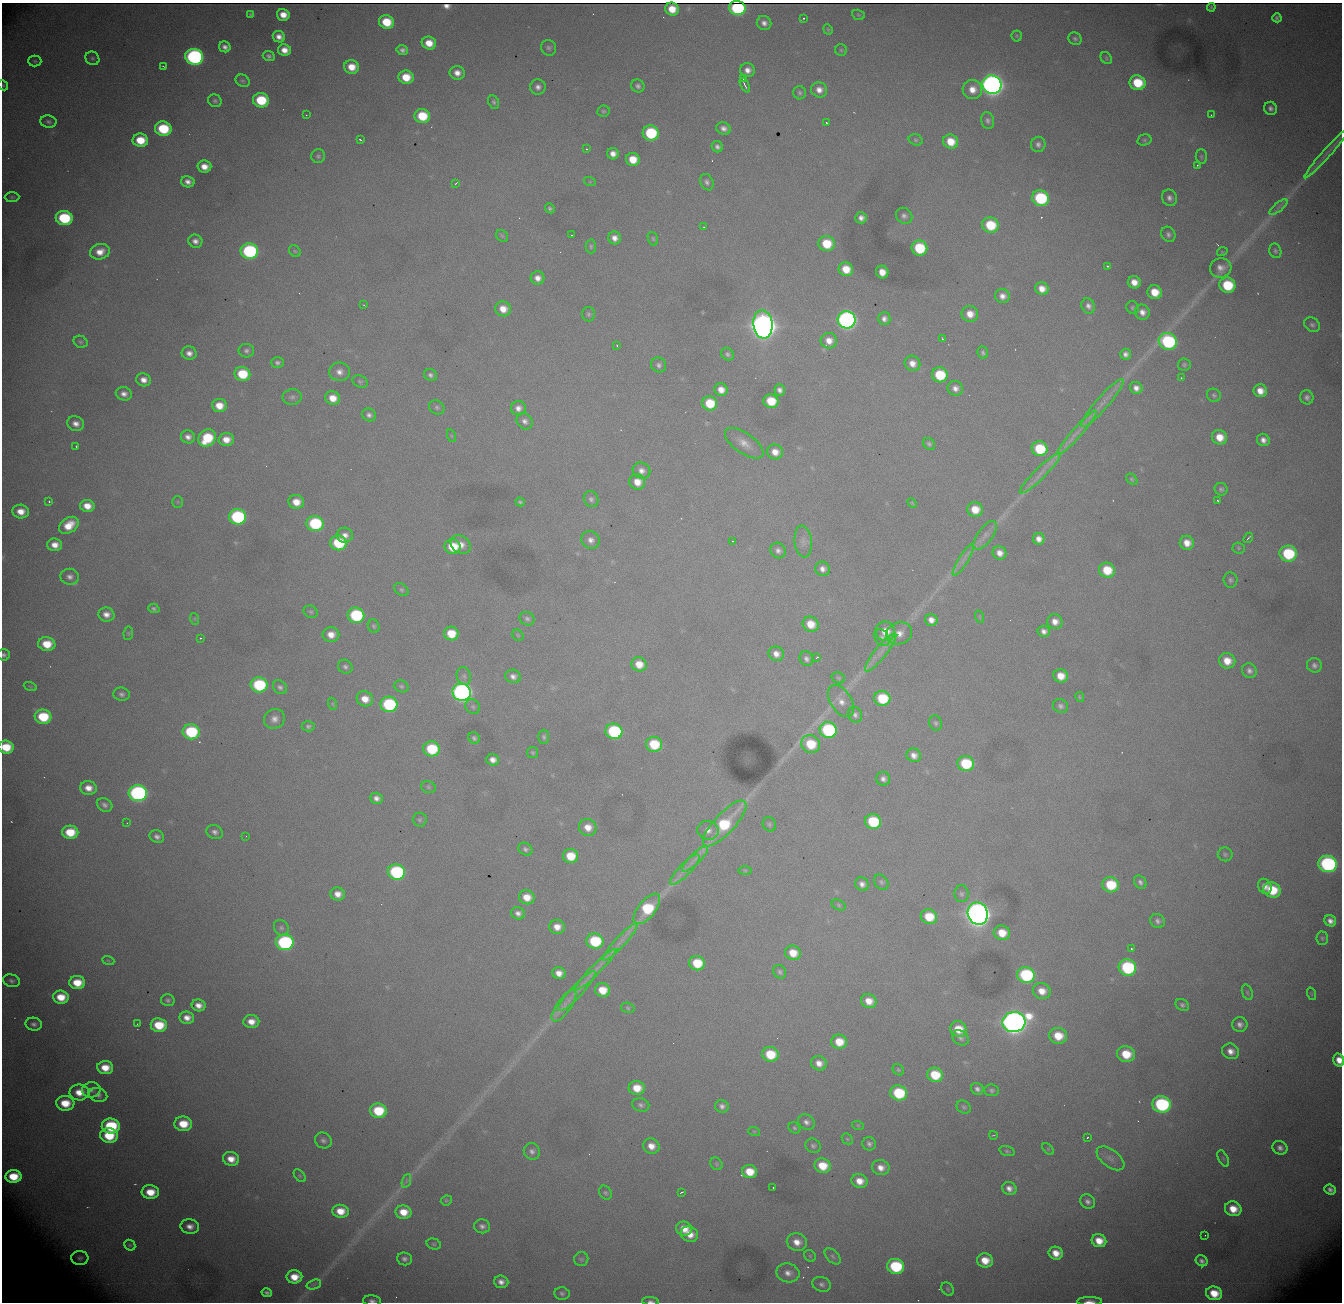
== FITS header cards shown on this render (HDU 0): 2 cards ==
NAXIS1  = 1340
NAXIS2  = 1300

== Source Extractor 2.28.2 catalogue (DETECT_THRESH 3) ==
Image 1340 x 1300 px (HDU 0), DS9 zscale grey, 1 PNG px = 1 image px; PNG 1344 x 1304 px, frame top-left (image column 1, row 1300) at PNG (2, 3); each listed source drawn as its Kron ellipse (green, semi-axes under 4 px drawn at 4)
Background 3350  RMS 35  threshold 104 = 3 sigma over >= 5 px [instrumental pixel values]
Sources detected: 452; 1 with non-positive FLUX_AUTO (blend fragments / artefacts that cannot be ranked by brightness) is neither listed nor drawn; the other 451 listed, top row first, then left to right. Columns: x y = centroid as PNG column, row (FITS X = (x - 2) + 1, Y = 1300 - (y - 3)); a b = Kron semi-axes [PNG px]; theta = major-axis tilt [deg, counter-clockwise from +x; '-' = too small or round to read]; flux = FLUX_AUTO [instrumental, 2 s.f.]
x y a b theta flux
1211 7 4 3 - 1.5e+03
737 8 8 7 - 2.9e+05
672 9 7 6 - 3.5e+04
251 14 3 3 - 3.1e+03
283 15 6 6 - 2.9e+04
858 15 6 5 - 3.3e+03
803 18 3 2 - 3.5e+03
1277 18 4 4 - 6.2e+03
386 22 7 6 - 7.6e+04
764 23 7 6 - 1.2e+04
828 29 5 4 - 3.0e+03
1017 36 5 5 - 3.4e+03
279 37 6 5 - 1.6e+04
1075 39 7 6 - 5.7e+03
429 43 7 6 - 4.0e+04
225 47 6 5 - 1.2e+04
549 48 8 7 - 6.8e+03
284 50 6 5 - 2.4e+04
402 50 6 5 - 8.9e+03
841 50 6 5 - 3.8e+03
269 56 6 5 - 6.1e+03
194 57 9 8 - 7.2e+05
92 58 7 6 - 5.1e+03
1106 58 6 5 - 3.6e+03
35 61 6 5 - 4.1e+03
163 66 3 2 - 2.1e+03
351 67 7 6 - 3.9e+04
748 70 7 7 - 1.6e+04
457 73 7 7 - 2.0e+04
406 77 7 7 - 5.6e+04
743 78 3 2 - 1.9e+03
243 81 7 5 -29 4.8e+03
1137 83 8 7 - 9.9e+04
3 85 6 4 -46 3.1e+03
745 85 8 3 -63 5.0e+03
992 85 10 9 - 2.4e+06
638 86 7 6 - 8.3e+03
538 87 8 7 - 1.2e+04
819 90 8 7 - 1.9e+04
972 90 10 9 - 3.2e+04
800 93 6 6 - 5.6e+03
261 100 8 7 - 1.2e+05
215 101 7 6 - 5.8e+03
494 102 7 5 -66 5.2e+03
1270 108 7 6 - 9.7e+03
603 111 6 5 - 4.4e+03
306 115 3 2 - 1.9e+03
1211 115 2 2 - 1.2e+03
422 116 8 7 - 8.9e+04
988 120 8 6 -76 7.2e+03
48 122 8 6 -9 6.5e+03
826 122 3 2 - 2.3e+03
724 128 7 6 - 1.2e+04
163 129 8 7 - 1.4e+05
651 133 8 7 - 1.8e+05
140 140 8 6 -9 6.5e+04
360 140 4 2 - 2.9e+03
916 140 7 5 -16 4.3e+03
1144 140 7 5 15 4.3e+03
951 142 8 7 - 5.1e+04
1038 144 7 7 - 9.5e+03
717 147 6 5 - 7.9e+03
586 149 3 3 - 4.9e+03
1327 153 33 4 48 2.3e+04
613 154 6 5 - 1.7e+04
318 156 7 7 - 5.7e+03
1201 157 7 5 -87 5.0e+03
633 159 7 6 - 4.9e+04
1197 165 3 3 - 2.7e+03
204 167 7 6 - 2.7e+04
188 182 7 5 -13 1.4e+04
590 182 6 4 -18 3.1e+03
707 182 8 6 -66 8.2e+03
456 183 3 2 - 2.0e+03
12 197 7 5 0 4.8e+03
1040 198 8 8 - 2.3e+05
1169 198 8 7 - 1.1e+04
1278 207 11 3 40 7.0e+03
550 208 5 4 - 5.2e+03
904 216 9 7 -41 9.5e+03
64 218 8 7 - 2.0e+05
861 218 6 5 - 1.3e+04
990 225 8 7 - 1.0e+05
704 227 2 2 - 1.8e+03
1168 234 8 6 -60 8.0e+03
571 235 2 2 - 1.5e+03
502 236 6 5 - 3.7e+03
615 238 6 6 - 1.6e+04
653 239 7 5 -72 3.6e+03
195 241 7 6 - 1.2e+04
827 244 8 7 - 8.0e+04
591 246 7 5 -89 4.5e+03
919 248 8 7 - 1.4e+05
249 251 8 8 - 3.9e+05
295 251 6 5 - 3.9e+03
1275 251 7 6 - 5.6e+03
100 252 10 7 14 3.0e+04
1222 252 5 3 - 1.9e+03
1107 266 3 3 - 5.5e+03
1221 268 11 9 13 2.0e+04
846 269 7 6 - 4.6e+04
882 272 6 6 - 2.9e+04
538 278 7 6 - 1.7e+04
1134 282 6 6 - 2.5e+04
1227 285 8 7 - 1.3e+05
1042 289 7 6 - 2.6e+04
1155 292 7 7 - 5.1e+04
1002 296 7 7 - 1.6e+04
364 305 3 2 - 1.8e+03
1088 306 8 6 -63 1.1e+04
1133 308 7 6 - 4.8e+03
503 309 8 7 - 3.1e+04
1142 312 8 7 - 1.6e+04
588 314 7 6 - 6.1e+03
970 314 8 8 - 2.9e+04
884 319 6 6 - 1.1e+04
847 320 9 8 - 1.2e+06
763 324 14 9 -82 4.5e+06
1312 325 8 6 -38 7.4e+03
942 338 3 2 - 2.0e+03
829 341 8 8 - 2.4e+04
1168 341 9 8 - 3.3e+05
81 342 7 5 -28 5.3e+03
617 345 4 3 - 1.8e+03
246 351 8 7 - 7.7e+03
189 353 7 6 - 1.5e+04
983 353 6 5 - 5.1e+03
727 354 7 5 -45 6.2e+03
1126 354 5 5 - 1.0e+04
277 363 6 5 - 6.6e+03
912 363 8 7 - 2.2e+04
659 365 8 7 - 8.4e+03
1184 365 6 6 - 4.8e+03
339 372 10 9 - 1.8e+04
242 374 8 7 - 9.4e+04
430 375 7 6 - 7.3e+03
940 375 8 7 - 1.2e+05
1181 378 3 3 - 2.7e+03
144 380 7 6 - 1.9e+04
360 381 8 5 -25 5.1e+03
955 388 8 7 - 1.4e+04
1136 388 6 6 - 1.4e+04
721 390 6 6 - 2.4e+04
780 390 5 5 - 9.8e+03
1260 391 7 6 - 2.6e+04
124 394 8 6 -14 1.4e+04
1214 395 7 6 - 5.6e+03
292 397 9 7 9 8.8e+03
1307 397 7 6 - 8.9e+03
333 398 7 7 - 3.4e+04
771 401 7 7 - 7.2e+04
710 403 7 7 - 8.2e+04
1102 403 31 6 49 3.2e+04
219 406 7 6 - 3.8e+04
437 407 8 6 -30 6.7e+03
518 408 7 7 - 1.4e+04
369 415 7 6 - 8.9e+03
525 421 9 7 -48 1.1e+04
76 424 8 7 - 1.6e+04
1077 432 29 4 48 2.7e+04
452 436 6 4 -70 3.1e+03
188 437 7 6 - 1.3e+04
1220 437 8 7 - 4.1e+04
207 438 9 8 - 1.2e+05
226 439 8 6 2 2.9e+04
1263 440 6 6 - 1.4e+04
744 443 22 10 -35 3.1e+04
929 444 6 5 - 5.8e+03
76 447 3 2 - 2.2e+03
1040 449 8 7 - 1.2e+05
775 452 8 7 - 2.5e+04
641 471 9 8 - 1.6e+04
1040 473 28 5 44 2.8e+04
1132 479 6 4 -45 4.3e+03
637 482 8 7 - 3.1e+04
1221 489 6 6 - 5.8e+03
591 499 8 7 - 7.9e+03
1217 500 3 2 - 2.0e+03
49 501 3 2 - 6.6e+03
178 502 6 5 - 3.5e+03
296 502 8 7 - 3.5e+04
520 502 4 4 - 4.3e+03
912 503 5 3 - 2.4e+03
87 506 7 6 - 3.1e+04
975 509 8 7 - 4.2e+04
21 511 8 7 - 3.0e+04
238 517 8 7 - 3.4e+05
315 523 8 7 - 2.3e+05
69 525 10 7 34 4.7e+04
345 535 8 7 - 1.6e+04
985 535 17 7 54 1.8e+04
1248 538 5 2 - 3.3e+03
1039 539 6 6 - 1.6e+04
591 540 9 8 - 1.5e+04
733 541 3 2 - 4.3e+03
803 541 16 8 -84 1.6e+04
338 543 8 7 - 1.4e+05
1187 543 7 7 - 2.8e+04
55 545 7 6 - 2.5e+04
461 545 11 8 -33 2.5e+04
453 547 8 7 - 7.9e+04
1239 548 6 5 - 3.9e+03
778 550 8 7 - 1.0e+04
1000 553 7 6 - 1.9e+04
1288 554 8 8 - 1.8e+05
963 560 18 5 58 1.6e+04
822 569 7 7 - 1.4e+04
1107 570 8 7 - 7.1e+04
70 577 9 8 - 1.3e+04
1230 580 7 7 - 6.5e+03
401 590 8 5 -37 5.4e+03
154 608 6 4 -17 5.5e+03
311 612 7 5 -29 4.6e+03
106 614 8 7 - 1.8e+04
356 615 8 7 - 2.3e+05
980 617 6 4 -72 3.1e+03
195 619 6 4 -71 3.0e+03
527 619 8 6 -31 6.8e+03
931 620 6 5 - 1.8e+04
1055 622 7 7 - 2.0e+04
811 624 8 7 - 4.4e+04
374 626 7 5 -68 4.4e+03
885 631 10 9 - 4.1e+04
1044 631 6 5 - 1.2e+04
128 633 7 5 83 3.3e+03
899 633 13 11 20 2.5e+04
451 634 7 7 - 6.0e+04
331 635 8 7 - 2.7e+04
518 635 6 5 - 3.5e+03
200 638 2 2 - 1.8e+03
882 638 9 6 -54 9.5e+03
47 644 8 7 - 6.1e+04
881 652 24 6 52 2.5e+04
776 654 8 7 - 1.8e+04
4 655 6 6 - 6.4e+03
816 657 4 2 - 2.8e+03
806 659 7 6 - 8.6e+03
1227 661 8 7 - 3.8e+04
639 664 8 7 - 3.6e+04
1314 665 7 7 - 9.4e+03
345 667 7 6 - 7.2e+03
1249 671 8 7 - 9.6e+03
464 676 9 7 -73 8.7e+03
513 676 8 6 -13 1.2e+04
1061 676 7 6 - 3.5e+04
838 678 7 5 -21 4.0e+03
259 685 8 7 - 2.1e+05
30 686 7 4 -19 3.4e+03
401 686 7 6 - 4.9e+03
280 687 8 6 -42 7.7e+03
462 692 9 8 - 1.3e+06
122 694 8 6 -7 7.5e+03
1080 697 5 3 - 2.9e+03
882 698 8 7 - 1.1e+05
365 699 8 7 - 3.1e+04
841 701 18 10 -58 2.6e+04
333 704 6 4 -71 3.2e+03
389 704 8 7 - 2.7e+05
1060 706 8 7 - 7.5e+03
473 707 8 6 -43 6.5e+03
855 715 8 7 - 9.4e+03
43 717 8 7 - 1.2e+05
274 719 10 9 - 1.8e+04
935 723 8 6 -73 5.8e+03
308 726 6 5 - 5.7e+03
828 730 8 8 - 2.9e+05
614 731 8 7 - 2.8e+05
191 732 8 7 - 2.0e+05
544 737 7 5 88 5.4e+03
474 738 6 5 - 6.3e+03
654 744 8 7 - 1.0e+05
811 744 9 8 - 9.0e+04
6 747 7 6 - 7.0e+04
432 749 8 7 - 1.4e+05
533 753 5 5 - 3.8e+03
914 755 7 6 - 1.5e+04
493 760 6 5 - 1.6e+04
966 764 8 7 - 1.4e+05
883 779 7 7 - 1.0e+04
428 787 7 5 -17 5.2e+03
88 788 8 7 - 2.5e+04
138 793 9 8 - 7.2e+05
376 798 6 5 - 1.2e+04
105 805 8 6 -29 9.1e+03
420 820 7 7 - 5.4e+03
873 822 8 7 - 1.5e+05
127 823 2 2 - 1.2e+03
725 823 30 10 47 1.8e+05
769 824 7 6 - 5.6e+03
588 827 9 8 - 3.0e+04
708 830 11 9 -15 1.9e+04
70 832 8 6 -3 7.3e+04
215 832 8 6 -26 9.8e+03
246 836 2 2 - 1.3e+03
157 837 7 6 - 9.8e+03
525 849 7 6 - 7.0e+03
1225 854 7 7 - 5.5e+03
570 856 7 7 - 6.4e+04
695 859 17 5 44 1.9e+04
1328 864 9 8 - 5.5e+05
685 870 20 6 46 2.3e+04
745 870 6 4 0 3.6e+03
396 872 9 7 -12 3.3e+05
881 882 8 6 -50 6.6e+03
1140 882 7 5 -49 8.0e+03
862 884 7 6 - 1.3e+04
1111 885 8 7 - 1.1e+05
1265 886 8 6 -64 1.6e+04
1272 890 9 7 -25 9.5e+04
338 894 7 6 - 2.2e+04
961 894 8 7 - 6.5e+03
527 897 8 7 - 3.7e+04
839 905 7 5 -28 4.2e+03
647 909 18 8 51 1.6e+05
518 913 7 6 - 1.1e+04
978 914 11 10 - 3.7e+06
929 917 8 7 - 7.3e+04
1158 921 7 6 - 8.9e+03
1330 921 6 5 - 1.4e+04
557 927 7 7 - 2.6e+04
281 928 8 7 - 7.1e+03
1002 933 8 7 - 4.9e+04
1322 938 6 6 - 4.9e+03
595 941 8 7 - 1.6e+05
285 942 9 8 - 4.4e+05
620 942 25 5 47 2.5e+04
1131 948 3 2 - 3.2e+03
793 953 8 7 - 4.3e+04
108 960 6 3 -20 2.6e+03
697 963 8 7 - 8.3e+04
1127 967 9 8 - 2.8e+05
595 970 29 5 45 2.8e+04
780 972 7 6 - 6.0e+03
559 973 6 6 - 2.2e+04
1026 975 9 8 - 2.7e+05
11 981 8 6 -14 7.5e+03
77 983 8 6 -4 5.4e+04
602 990 7 6 - 5.1e+04
577 991 26 6 47 2.8e+04
1042 991 9 8 - 3.0e+04
1247 992 8 5 -71 4.1e+03
1312 994 6 4 -71 2.5e+03
61 997 8 6 -6 5.0e+04
168 1000 7 6 - 5.9e+03
869 1001 8 7 - 3.2e+04
198 1005 7 6 - 2.0e+04
1182 1005 7 5 -30 6.3e+03
564 1006 19 7 55 2.2e+04
628 1008 7 5 -18 4.1e+03
187 1018 7 6 - 1.9e+04
251 1022 8 6 -3 2.7e+04
1014 1022 11 10 - 3.0e+06
34 1024 8 6 -11 8.6e+03
137 1024 2 2 - 1.7e+03
1240 1024 7 7 - 1.2e+04
159 1025 8 7 - 8.0e+04
958 1029 8 7 - 5.0e+04
1058 1036 9 8 - 5.8e+04
960 1038 9 6 -36 7.9e+03
839 1042 8 7 - 5.2e+04
1231 1051 9 7 -25 2.0e+04
770 1054 8 7 - 8.7e+04
1126 1054 9 8 - 7.3e+04
1339 1060 6 5 - 2.7e+04
819 1063 8 7 - 2.0e+04
105 1068 8 6 -6 4.4e+04
898 1070 6 5 - 3.8e+03
935 1075 8 7 - 8.8e+04
637 1088 8 7 - 4.6e+04
977 1089 6 5 - 8.8e+03
91 1090 9 7 9 1.0e+04
992 1090 7 6 - 6.1e+03
79 1092 9 8 - 3.6e+04
899 1093 8 7 - 1.5e+05
98 1095 9 7 -15 9.9e+03
65 1103 9 7 -4 6.0e+04
1161 1104 9 8 - 3.6e+05
641 1105 8 6 -14 7.0e+03
722 1106 7 6 - 9.5e+03
964 1107 7 6 - 5.9e+03
378 1111 8 7 - 1.1e+05
806 1122 9 7 -37 1.1e+04
183 1124 9 7 -7 6.3e+04
111 1126 9 7 -7 1.8e+05
858 1126 6 4 -20 3.0e+03
794 1128 6 5 - 4.3e+03
754 1131 6 4 -18 3.3e+03
993 1135 4 2 - 2.0e+03
109 1136 9 7 -7 9.3e+04
1087 1137 3 2 - 2.4e+03
847 1139 6 5 - 3.2e+03
323 1140 8 7 - 8.7e+03
869 1144 7 6 - 7.4e+03
651 1146 8 7 - 2.6e+04
813 1146 8 7 - 6.1e+03
1280 1148 8 6 -28 1.2e+04
1048 1149 7 4 -45 2.8e+03
532 1151 8 8 - 1.0e+04
1007 1151 8 4 -15 4.3e+03
1110 1158 16 8 -37 1.7e+04
1223 1158 9 5 -63 4.9e+03
231 1159 8 7 - 3.1e+04
716 1164 7 5 -49 4.1e+03
823 1166 8 7 - 6.2e+04
881 1168 9 7 -12 2.0e+04
750 1172 7 6 - 5.5e+04
13 1176 8 6 -3 6.7e+04
300 1176 7 4 -49 3.7e+03
406 1181 7 4 71 5.5e+03
859 1181 8 7 - 3.0e+04
773 1188 3 2 - 4.6e+03
1009 1188 7 6 - 1.5e+04
1330 1190 6 5 - 9.6e+03
150 1192 9 7 -4 5.3e+04
681 1192 4 2 - 2.4e+03
605 1193 7 5 -56 5.2e+03
446 1200 6 5 - 3.2e+03
1088 1201 8 6 -41 1.0e+04
1233 1209 8 7 - 4.4e+04
340 1211 8 6 -7 4.1e+04
403 1212 8 6 -11 4.2e+04
482 1226 8 7 - 9.9e+03
190 1227 9 7 -6 1.9e+04
684 1229 8 7 - 3.4e+04
689 1234 9 7 -25 3.3e+04
1205 1235 2 2 - 1.2e+03
1099 1241 7 6 - 3.9e+04
797 1242 10 8 -21 2.8e+04
434 1244 7 5 -16 4.3e+03
130 1245 6 5 - 3.2e+03
1056 1253 7 6 - 3.2e+04
810 1256 6 5 - 3.8e+03
833 1256 10 6 -46 7.2e+03
80 1258 8 7 - 7.2e+03
404 1259 7 6 - 9.0e+03
581 1259 7 7 - 5.4e+03
985 1260 8 7 - 4.3e+04
1202 1261 6 5 - 8.9e+03
896 1266 8 7 - 2.0e+05
788 1273 11 9 -12 1.9e+04
294 1277 8 6 0 4.2e+04
501 1282 7 6 - 1.5e+04
314 1284 7 4 19 6.7e+03
821 1284 9 7 -18 9.5e+03
948 1289 7 5 -53 4.2e+03
267 1293 5 4 - 6.4e+03
562 1293 7 6 - 6.5e+03
1214 1293 8 6 -17 5.4e+04
372 1301 9 5 -5 8.9e+03
650 1301 8 4 -4 5.9e+03
1089 1301 12 3 0 1.2e+04
At the frame edge (FLAGS 8, measured only in part): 7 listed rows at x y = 3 85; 4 655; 6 747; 1339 1060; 372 1301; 650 1301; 1089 1301
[1 non-positive-flux detection neither listed nor drawn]